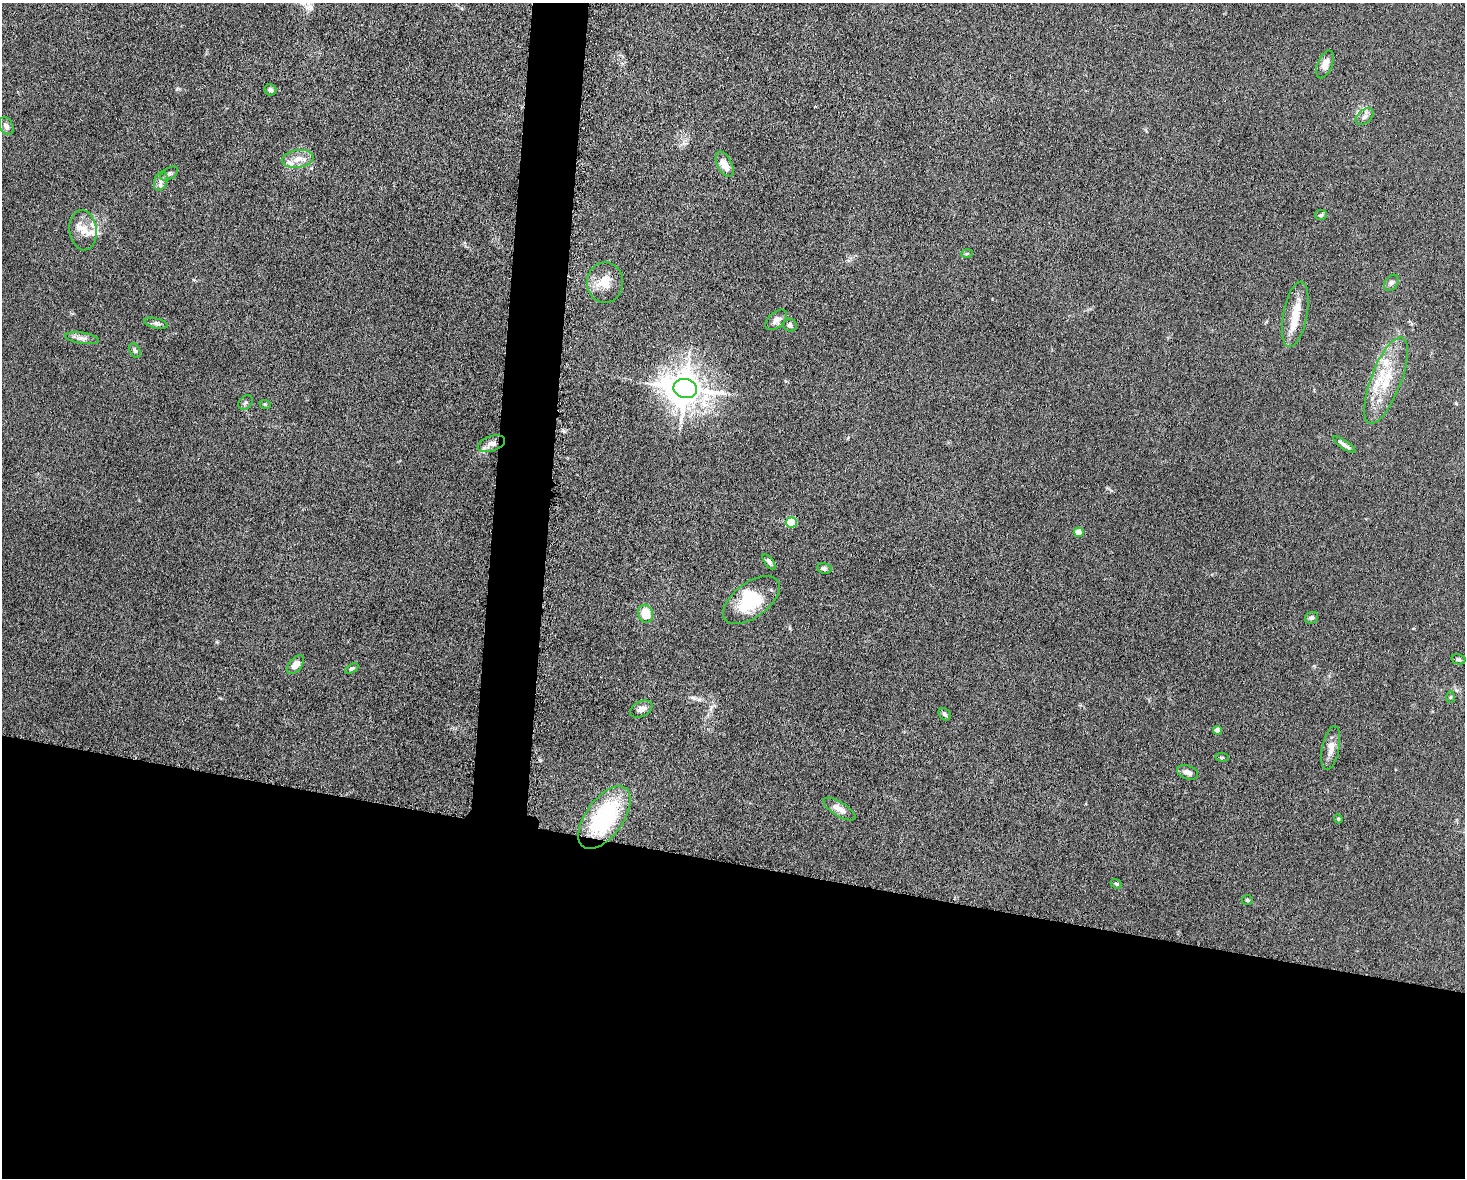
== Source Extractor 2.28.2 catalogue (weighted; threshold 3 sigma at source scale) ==
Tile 11 of 3 x 4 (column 2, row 4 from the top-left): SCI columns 1694-3156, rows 8-1183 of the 4746 x 4719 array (HDU 1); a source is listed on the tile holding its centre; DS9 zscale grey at full resolution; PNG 1467 x 1180 px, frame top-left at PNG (2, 3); each listed source drawn as its Kron ellipse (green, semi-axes under 4 px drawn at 4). Shown black and unused: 29% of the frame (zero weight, under 5 of 10 exposures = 2% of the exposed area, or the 3 px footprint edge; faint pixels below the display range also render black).
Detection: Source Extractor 2.28.2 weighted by HDU 2 'WHT'; one run over the whole footprint, this tile lists its part. Background 0.0231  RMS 0.0021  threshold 0.00861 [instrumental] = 3 sigma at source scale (4.09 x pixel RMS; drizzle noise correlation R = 1.36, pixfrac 0.8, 0.05/0.05 arcsec/px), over >= 5 px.
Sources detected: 56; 2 inside a brighter object's white glare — neither listed nor drawn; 7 inside a brighter listed object's ellipse — not listed separately; the other 47 listed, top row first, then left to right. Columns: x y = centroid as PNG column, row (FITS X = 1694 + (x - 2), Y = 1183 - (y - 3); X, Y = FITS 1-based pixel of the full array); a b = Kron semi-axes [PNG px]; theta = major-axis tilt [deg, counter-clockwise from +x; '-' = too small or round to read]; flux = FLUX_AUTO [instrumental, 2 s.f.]
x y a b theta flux
1325 64 14 7 68 1.5
270 90 6 5 - 0.53
1365 117 10 6 41 0.8
6 126 9 6 -64 0.77
298 159 16 8 7 2
725 164 13 7 -64 2.3
169 174 10 5 31 0.53
161 181 10 6 73 0.78
1321 215 6 5 - 0.31
83 230 20 13 -82 2.4
967 253 6 4 2 0.23
605 283 20 18 89 3.6
1391 283 9 6 56 0.65
1295 314 33 12 79 3.7
776 320 13 7 42 1
156 323 12 5 -13 0.53
790 325 7 6 - 0.6
82 338 17 5 -8 0.99
135 350 7 5 -62 0.38
1386 380 46 15 69 8.1
685 388 11 9 -9 430
245 403 8 6 44 0.41
265 404 6 3 -18 0.2
491 444 14 7 18 1.1
1344 445 13 4 -34 0.81
791 523 5 5 - 11
1079 532 5 4 - 2.7
769 562 9 4 -53 0.51
824 568 7 5 -11 0.54
751 600 33 17 36 8.9
646 614 9 7 -75 3.6
1311 618 7 5 23 0.5
1458 659 7 5 -12 0.45
296 665 11 6 52 1.6
352 669 7 4 32 0.38
1451 697 6 4 88 0.23
641 709 12 7 26 1.3
945 714 7 5 -49 0.43
1217 730 4 4 - 1.6
1331 748 22 8 79 1.9
1222 757 7 3 -8 0.21
1187 772 11 6 -21 0.99
839 809 18 7 -32 1.6
604 818 36 18 54 20
1338 819 4 4 - 0.23
1116 884 6 4 -23 0.28
1247 900 5 4 - 0.27